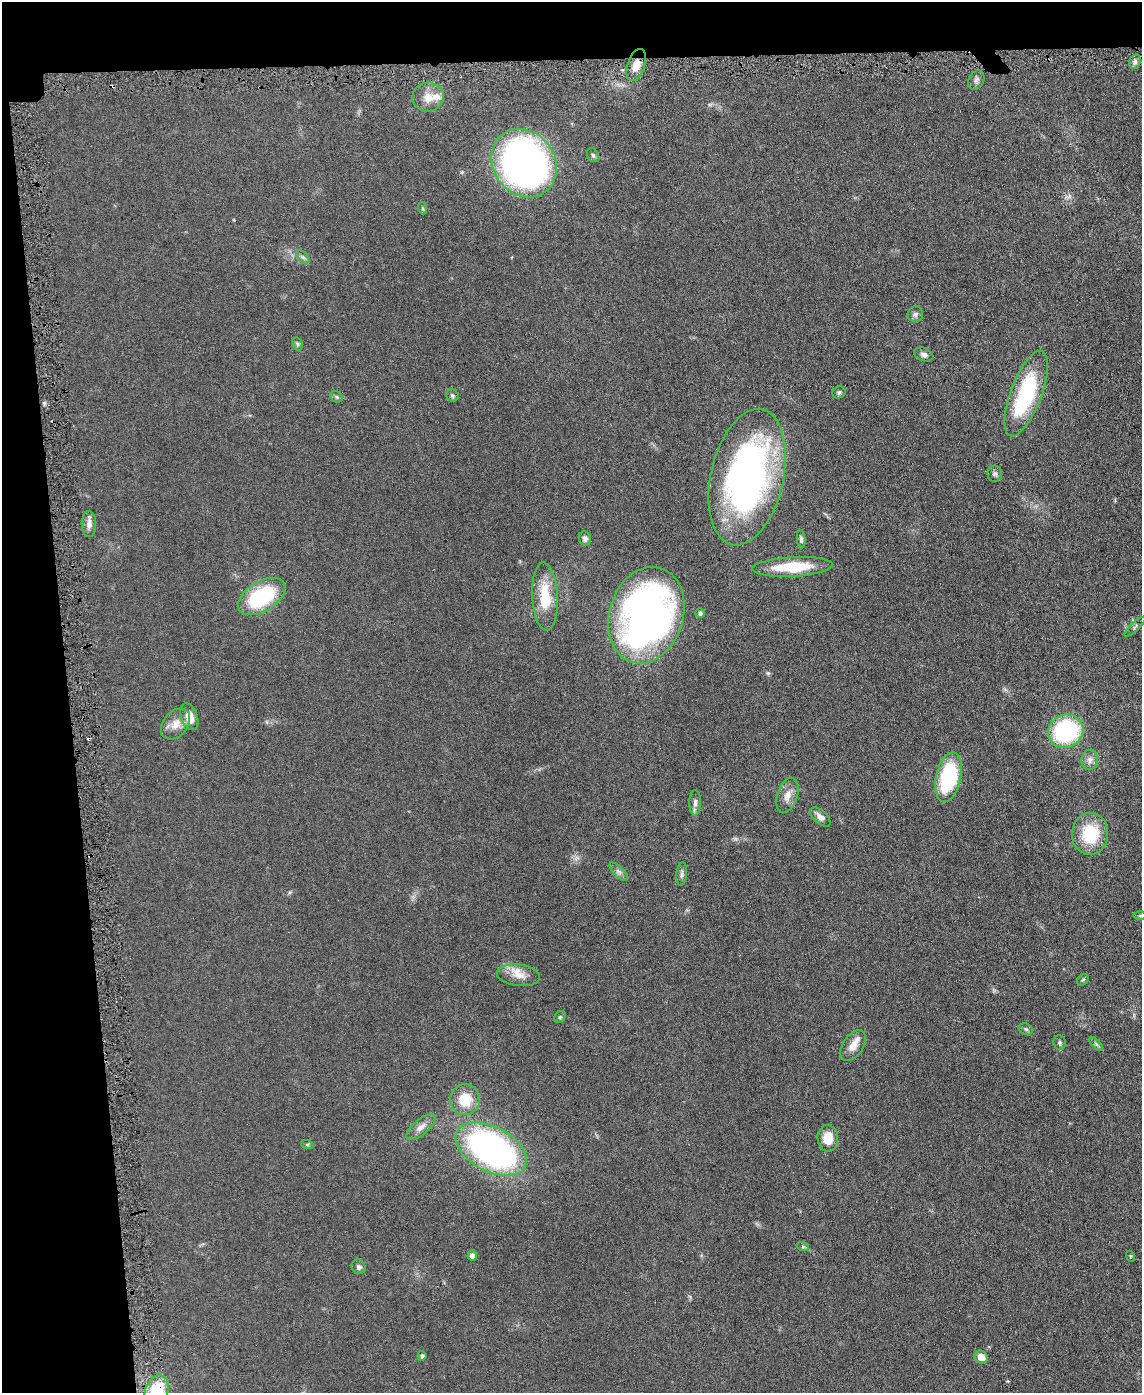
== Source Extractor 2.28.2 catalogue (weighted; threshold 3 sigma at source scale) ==
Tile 1 of 4 x 3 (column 1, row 1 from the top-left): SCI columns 1-1140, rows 2911-4301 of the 4565 x 4533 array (HDU 1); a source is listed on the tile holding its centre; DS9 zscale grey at full resolution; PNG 1144 x 1395 px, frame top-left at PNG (2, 2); each listed source drawn as its Kron ellipse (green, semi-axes under 4 px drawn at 4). Shown black and unused: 10% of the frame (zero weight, under 3 of 6 exposures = <1% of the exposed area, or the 3 px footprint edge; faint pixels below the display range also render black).
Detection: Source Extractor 2.28.2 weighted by HDU 2 'WHT'; one run over the whole footprint, this tile lists its part. Background 0.0616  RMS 0.0057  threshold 0.0235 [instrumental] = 3 sigma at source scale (4.09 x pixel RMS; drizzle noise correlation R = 1.36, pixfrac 0.8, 0.05/0.05 arcsec/px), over >= 5 px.
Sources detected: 60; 1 cosmic-ray / hot-pixel residue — neither listed nor drawn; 2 inside a brighter listed object's ellipse — not listed separately; the other 57 listed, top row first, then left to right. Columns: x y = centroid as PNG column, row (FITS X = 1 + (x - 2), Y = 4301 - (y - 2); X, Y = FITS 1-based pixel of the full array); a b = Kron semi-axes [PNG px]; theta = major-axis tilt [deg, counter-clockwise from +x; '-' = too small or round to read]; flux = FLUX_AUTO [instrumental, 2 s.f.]
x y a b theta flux
1135 62 7 5 71 1.5
636 65 16 8 72 5.4
976 80 10 7 61 1.8
428 97 16 14 11 6.5
593 155 7 5 -57 1.2
524 163 36 30 -53 250
422 208 6 4 -71 0.69
303 257 8 5 -45 1.2
915 314 8 7 - 1.6
297 344 7 5 -62 0.91
924 355 10 6 -21 2
839 392 7 5 30 1
1026 394 45 15 69 48
452 395 6 6 - 1.1
336 397 7 5 -23 0.9
995 474 8 7 - 1.4
747 477 69 36 77 190
89 524 13 7 -89 3.2
585 538 7 6 - 1.8
801 539 9 4 -86 1.1
793 567 40 9 3 22
545 596 34 13 -87 18
262 597 26 15 31 42
700 613 5 4 - 1.6
646 615 49 37 73 250
1135 627 14 3 42 0.92
189 717 14 8 -70 6.4
176 724 17 12 50 6.1
1066 731 18 16 26 57
1090 760 10 8 77 2.7
949 777 25 12 78 44
787 795 18 10 72 5.2
695 803 13 6 89 2
820 817 12 6 -42 2.9
1090 834 21 18 86 24
619 872 12 5 -45 1.7
682 874 12 5 83 1.5
1140 916 6 4 0 0.74
519 975 21 10 -6 6.7
1083 980 6 5 - 0.81
560 1017 6 5 - 0.79
1026 1029 7 5 -23 1.1
1060 1043 7 6 - 1.1
1096 1044 9 3 -45 0.93
853 1046 17 10 55 5.1
465 1100 15 15 - 13
421 1127 18 7 40 3.8
828 1138 13 10 -86 8.8
307 1144 6 4 -18 0.7
491 1149 38 22 -28 170
803 1247 6 4 -18 0.74
472 1255 5 4 - 2.2
1130 1256 5 3 - 0.53
359 1267 7 6 - 1.5
422 1356 5 4 - 1.2
981 1357 7 6 - 5.9
156 1392 17 11 72 27
Overlapping masked pixels (flux is a lower limit): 1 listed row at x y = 156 1392
Isophote crosses this tile's border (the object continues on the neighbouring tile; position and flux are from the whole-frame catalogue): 1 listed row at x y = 156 1392